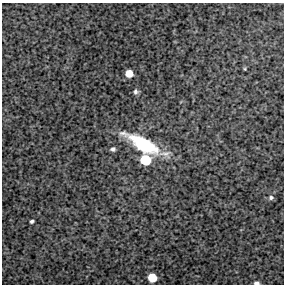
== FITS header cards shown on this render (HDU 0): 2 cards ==
NAXIS1  =                  282 / FITS: X Dimension
NAXIS2  =                  282 / FITS: Y Dimension

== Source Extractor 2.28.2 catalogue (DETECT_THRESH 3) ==
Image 282 x 282 px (HDU 0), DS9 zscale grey, 1 PNG px = 1 image px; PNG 286 x 286 px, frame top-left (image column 1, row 282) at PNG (2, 3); no overlay
Background 4380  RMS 210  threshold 643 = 3 sigma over >= 5 px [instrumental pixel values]
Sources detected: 10; all 10 listed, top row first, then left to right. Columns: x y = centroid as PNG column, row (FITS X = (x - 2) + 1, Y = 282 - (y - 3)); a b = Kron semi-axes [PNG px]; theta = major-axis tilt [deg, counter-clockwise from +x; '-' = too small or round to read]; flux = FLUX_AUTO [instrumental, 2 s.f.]
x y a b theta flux
245 69 5 3 - 1.3e+04
129 73 6 6 - 2.0e+05
135 91 7 6 - 3.6e+04
143 144 36 12 -29 1.1e+06
113 149 5 5 - 3.7e+04
145 160 8 8 - 5.1e+05
271 197 6 5 - 3.3e+04
32 221 4 3 - 2.8e+04
152 278 7 6 - 3.1e+05
257 283 5 3 - 4.5e+04
At the frame edge (FLAGS 8, measured only in part): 1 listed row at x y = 257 283